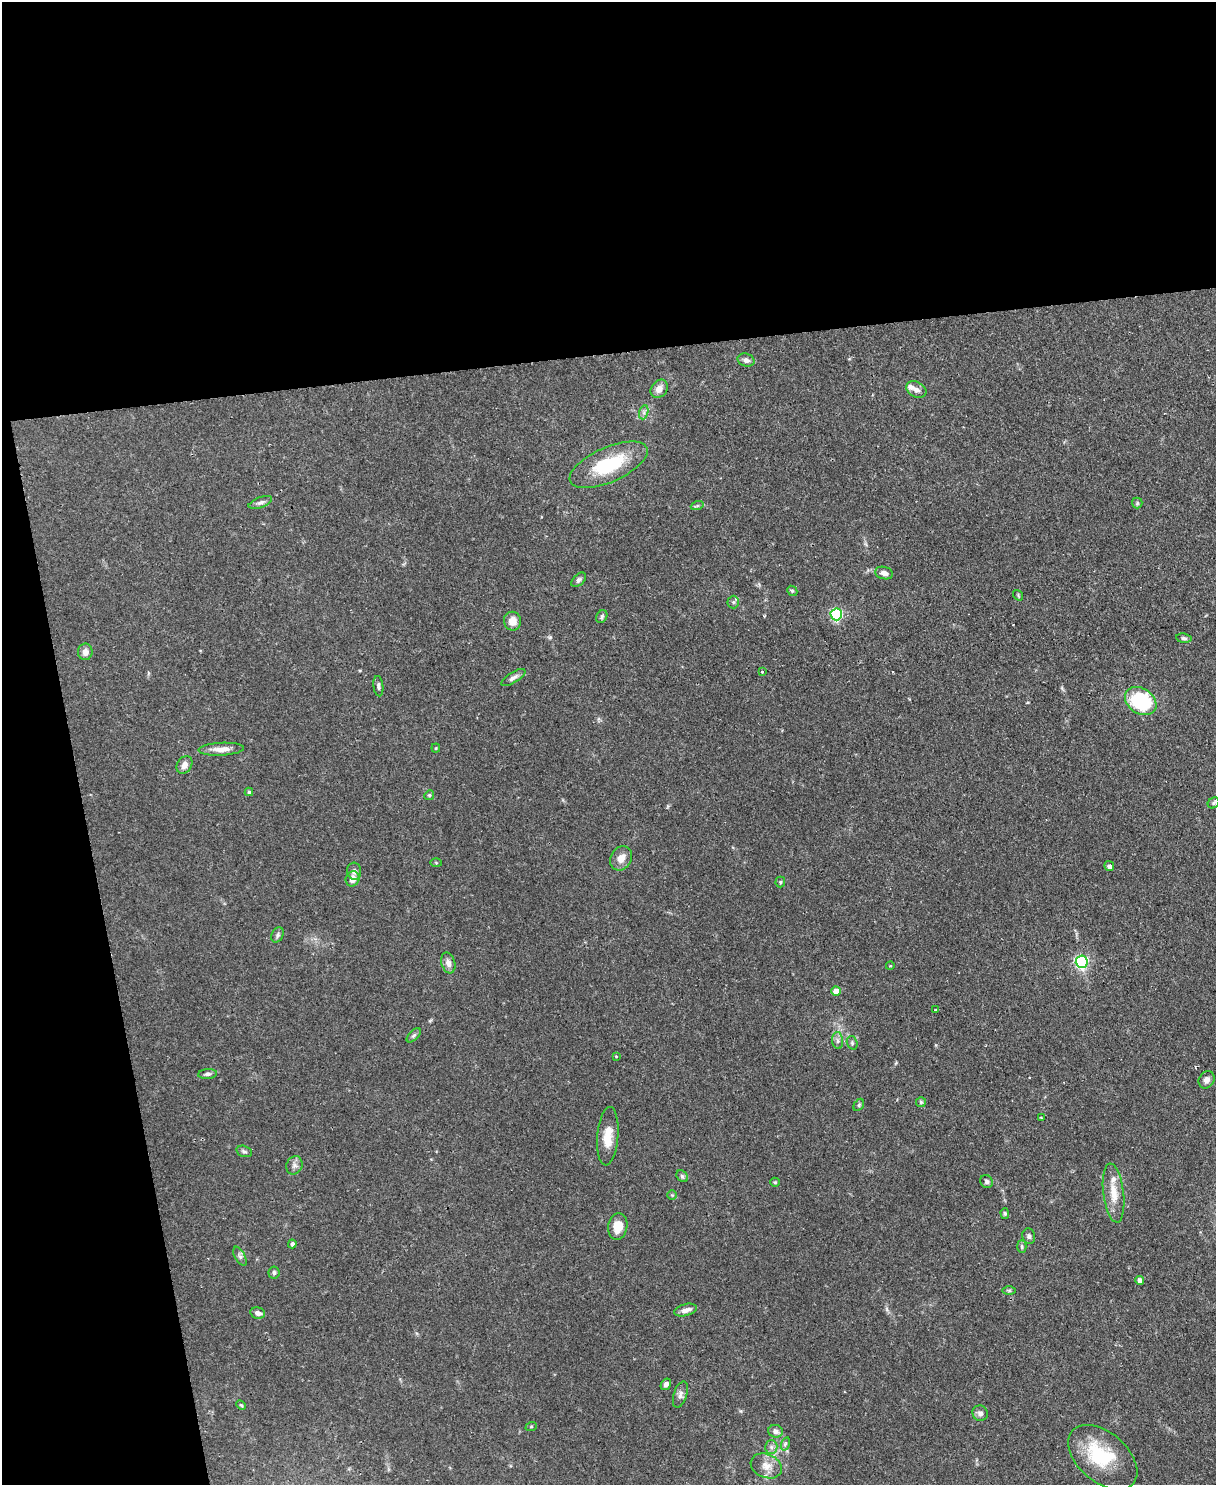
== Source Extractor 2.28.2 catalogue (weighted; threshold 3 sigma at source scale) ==
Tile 1 of 4 x 3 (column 1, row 1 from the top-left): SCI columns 1-1214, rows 3103-4585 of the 4856 x 4838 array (HDU 1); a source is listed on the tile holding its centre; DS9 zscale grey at full resolution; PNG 1218 x 1487 px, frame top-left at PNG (2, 2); each listed source drawn as its Kron ellipse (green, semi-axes under 4 px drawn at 4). Shown black and unused: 30% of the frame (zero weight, under 2 of 3 exposures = <1% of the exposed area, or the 3 px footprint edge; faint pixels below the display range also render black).
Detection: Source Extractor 2.28.2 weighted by HDU 2 'WHT'; one run over the whole footprint, this tile lists its part. Background 0.0859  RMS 0.006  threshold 0.0271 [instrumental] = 3 sigma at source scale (4.5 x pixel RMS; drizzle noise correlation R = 1.50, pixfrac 1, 0.05/0.05 arcsec/px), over >= 5 px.
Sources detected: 81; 1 inside a brighter object's white glare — neither listed nor drawn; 2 inside a brighter listed object's ellipse — not listed separately; the other 78 listed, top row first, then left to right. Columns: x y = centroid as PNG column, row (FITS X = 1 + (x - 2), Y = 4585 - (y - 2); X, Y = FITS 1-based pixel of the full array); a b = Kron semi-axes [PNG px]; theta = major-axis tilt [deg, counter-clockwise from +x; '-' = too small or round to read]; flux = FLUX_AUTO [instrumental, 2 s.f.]
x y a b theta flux
746 360 8 6 -16 2.4
659 389 10 7 54 4.7
916 390 10 7 -28 3
644 412 7 4 72 1.6
609 465 42 17 24 37
260 502 12 5 21 2
1137 503 5 5 - 0.85
697 506 6 4 19 0.86
884 573 9 6 -14 2.9
579 580 9 5 45 1.6
792 591 5 4 - 0.88
1018 595 6 4 -51 0.75
733 602 6 6 - 1.2
836 614 6 5 - 93
602 616 7 5 62 1.3
512 621 9 8 - 6.2
1184 638 8 4 -7 1.3
85 652 8 7 - 3.8
762 671 3 3 - 3.4
513 678 14 5 32 2.4
378 686 10 5 -83 1.5
1141 701 17 12 -33 49
436 748 4 4 - 0.59
221 749 23 6 3 5.4
184 765 9 7 56 3.6
249 792 4 4 - 1
429 795 5 4 - 0.84
1214 803 6 5 - 1
621 858 13 10 61 5.2
436 863 5 4 - 0.62
1109 866 5 5 - 2
354 871 8 7 - 2.4
352 879 8 6 66 4.9
780 882 5 5 - 0.85
278 935 8 5 65 1.4
1082 962 6 6 - 110
448 963 10 7 -73 3.5
890 966 4 3 - 0.44
836 991 4 4 - 6.3
935 1010 3 2 - 0.52
414 1035 9 4 45 1.3
838 1041 8 5 -84 1.8
852 1043 7 5 -71 1.1
616 1056 3 2 - 0.61
208 1074 9 5 4 1.6
1206 1080 9 7 58 2.6
921 1102 5 5 - 0.87
859 1105 6 4 60 1
1041 1118 3 3 - 0.59
608 1136 29 10 85 10
244 1151 8 5 -17 1.3
294 1165 9 8 - 2.5
682 1176 6 5 - 1.3
775 1182 5 4 - 0.73
986 1182 7 6 - 1.3
1114 1193 30 10 -83 10
672 1195 4 4 - 0.64
1005 1213 5 4 - 0.87
618 1226 13 9 83 8.7
1029 1236 8 6 -76 1.7
292 1244 4 4 - 1.6
1022 1246 6 4 -89 1
240 1256 10 5 -62 1.7
274 1273 6 5 - 1.4
1140 1280 4 4 - 3.9
1009 1290 7 4 0 0.95
685 1310 11 6 14 3.7
258 1313 7 5 -14 2.8
666 1384 6 5 - 1.9
680 1395 13 6 73 2.7
241 1405 5 4 - 0.8
980 1413 8 7 - 2.4
531 1427 6 3 20 0.63
775 1431 7 6 - 3
785 1444 7 4 72 1.1
771 1447 7 6 - 1.8
1103 1457 40 24 -41 32
766 1466 16 12 -21 6.7